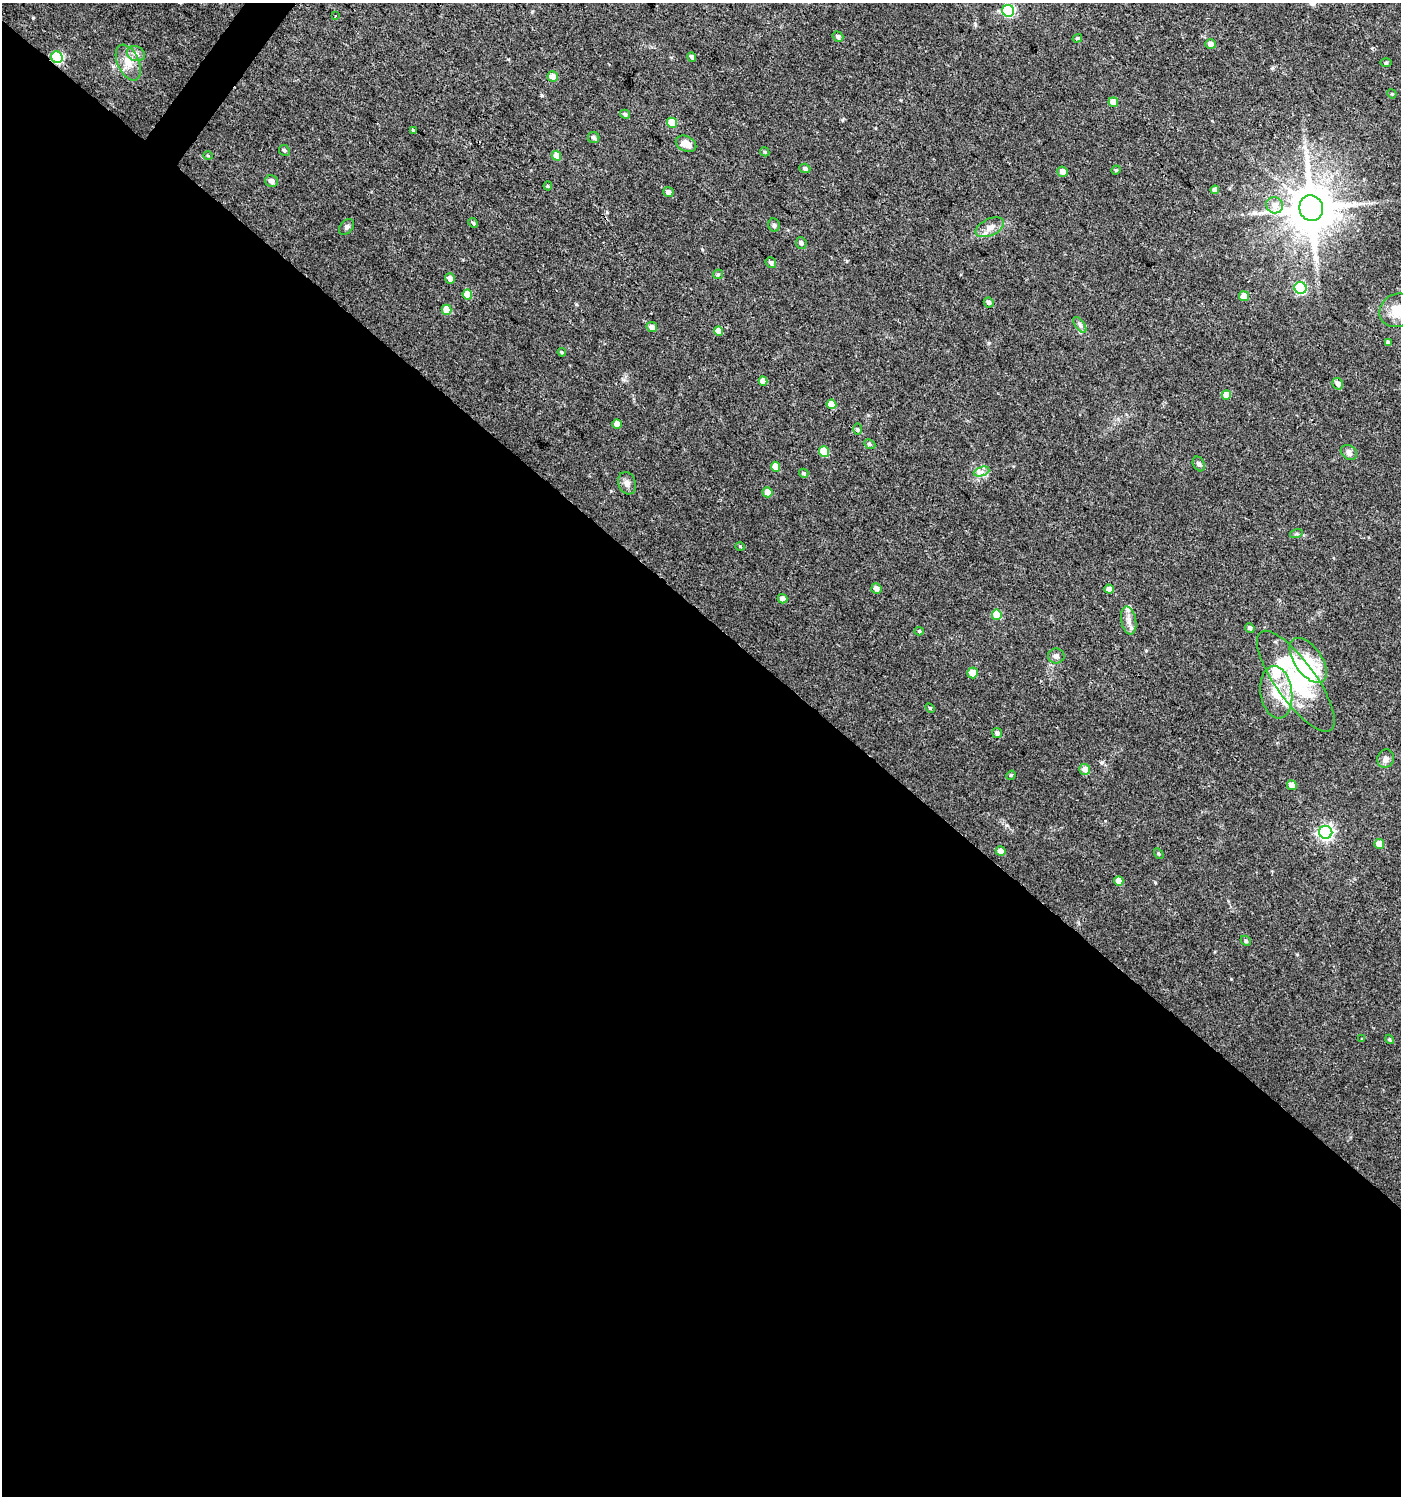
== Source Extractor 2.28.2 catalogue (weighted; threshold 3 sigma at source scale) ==
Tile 14 of 4 x 4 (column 2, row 4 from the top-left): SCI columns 1643-3041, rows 2-1495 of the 6017 x 5984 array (HDU 1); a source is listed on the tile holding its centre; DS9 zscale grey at full resolution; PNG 1403 x 1498 px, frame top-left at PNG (2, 3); each listed source drawn as its Kron ellipse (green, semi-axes under 4 px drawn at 4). Shown black and unused: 59% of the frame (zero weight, under 3 of 4 exposures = <1% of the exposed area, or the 3 px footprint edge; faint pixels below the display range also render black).
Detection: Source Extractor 2.28.2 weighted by HDU 2 'WHT'; one run over the whole footprint, this tile lists its part. Background 0.0233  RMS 0.004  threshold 0.0179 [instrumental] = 3 sigma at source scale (4.5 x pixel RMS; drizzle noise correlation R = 1.50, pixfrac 1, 0.0396/0.0396 arcsec/px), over >= 5 px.
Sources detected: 99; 3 inside a brighter object's white glare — neither listed nor drawn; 3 inside a brighter listed object's ellipse — not listed separately; the other 93 listed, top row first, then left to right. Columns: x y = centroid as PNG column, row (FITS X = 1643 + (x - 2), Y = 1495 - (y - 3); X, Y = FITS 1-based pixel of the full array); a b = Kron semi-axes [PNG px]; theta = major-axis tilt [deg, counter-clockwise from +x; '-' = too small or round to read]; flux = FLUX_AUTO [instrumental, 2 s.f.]
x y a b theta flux
1008 11 6 6 - 43
335 16 3 3 - 0.71
838 37 5 4 - 1.1
1077 38 5 4 - 0.49
1211 44 5 4 - 1.8
136 54 9 7 -23 1.8
57 57 6 5 - 40
692 57 5 4 - 0.93
128 62 19 10 -66 5
1386 63 5 3 - 0.42
553 77 5 5 - 3.5
1392 94 5 3 - 0.36
1113 102 5 4 - 3.9
625 114 5 4 - 0.8
672 123 5 5 - 8.1
414 130 4 2 - 0.47
594 138 6 5 - 1
686 144 11 7 -27 3.7
284 150 6 5 - 0.74
765 152 5 3 - 0.47
208 156 5 3 - 0.37
556 156 5 4 - 4.4
805 168 5 4 - 0.9
1116 170 4 4 - 0.42
1063 172 5 5 - 2.4
271 181 6 6 - 1.6
548 186 4 4 - 0.4
1215 190 4 4 - 2.2
668 192 5 5 - 1.5
1275 205 8 8 - 2.8
1311 208 13 12 - 1900
473 223 5 4 - 0.59
774 225 7 5 -79 0.99
346 227 9 6 51 0.92
990 227 15 8 25 3
801 243 6 5 - 0.98
771 263 6 5 - 1.1
718 274 5 4 - 0.55
450 278 5 5 - 1.9
1300 288 6 5 - 38
467 294 5 5 - 6.2
1244 296 5 5 - 4.1
989 302 5 4 - 1.1
447 310 5 5 - 6
1397 310 18 16 32 8.8
1080 325 9 4 -55 1
652 327 5 5 - 1.8
719 331 5 4 - 4.2
1388 342 4 4 - 1.4
562 352 4 3 - 0.43
763 381 4 4 - 2.8
1338 384 6 5 - 1.4
1226 395 5 4 - 4.4
831 404 5 4 - 5.4
617 424 5 4 - 3.2
858 429 5 3 - 0.48
870 444 6 4 -24 0.75
824 451 5 5 - 10
1349 452 9 7 -35 1.5
1199 464 8 5 -61 1
775 467 5 4 - 4.7
982 472 8 4 18 1.4
804 473 5 4 - 0.79
627 483 11 8 -71 2.1
768 492 5 5 - 3.4
1296 534 6 4 18 0.52
740 546 5 3 - 0.32
876 589 5 5 - 2
1109 589 4 4 - 1.9
783 599 5 4 - 2.5
997 615 5 5 - 9.7
1129 621 14 7 -79 2.6
1250 628 5 4 - 0.88
919 631 4 4 - 0.62
1056 656 8 7 - 1.3
1308 660 26 13 -55 8.2
973 673 5 5 - 3.9
1296 681 60 20 -54 30
1276 692 26 16 -81 11
930 708 6 3 -45 0.45
997 733 5 5 - 1
1386 759 9 8 - 1.8
1085 769 5 5 - 2.7
1011 775 5 4 - 0.45
1292 785 5 4 - 3
1326 832 6 6 - 100
1379 844 5 5 - 4.2
1001 851 5 4 - 2.8
1159 854 6 3 -58 0.45
1119 881 5 4 - 3.2
1246 941 6 4 -46 0.53
1362 1039 4 2 - 0.31
1390 1039 5 3 - 0.46
Overlapping masked pixels (flux is a lower limit): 1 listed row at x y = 57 57
Isophote crosses this tile's border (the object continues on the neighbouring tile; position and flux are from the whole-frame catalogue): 1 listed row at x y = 1397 310